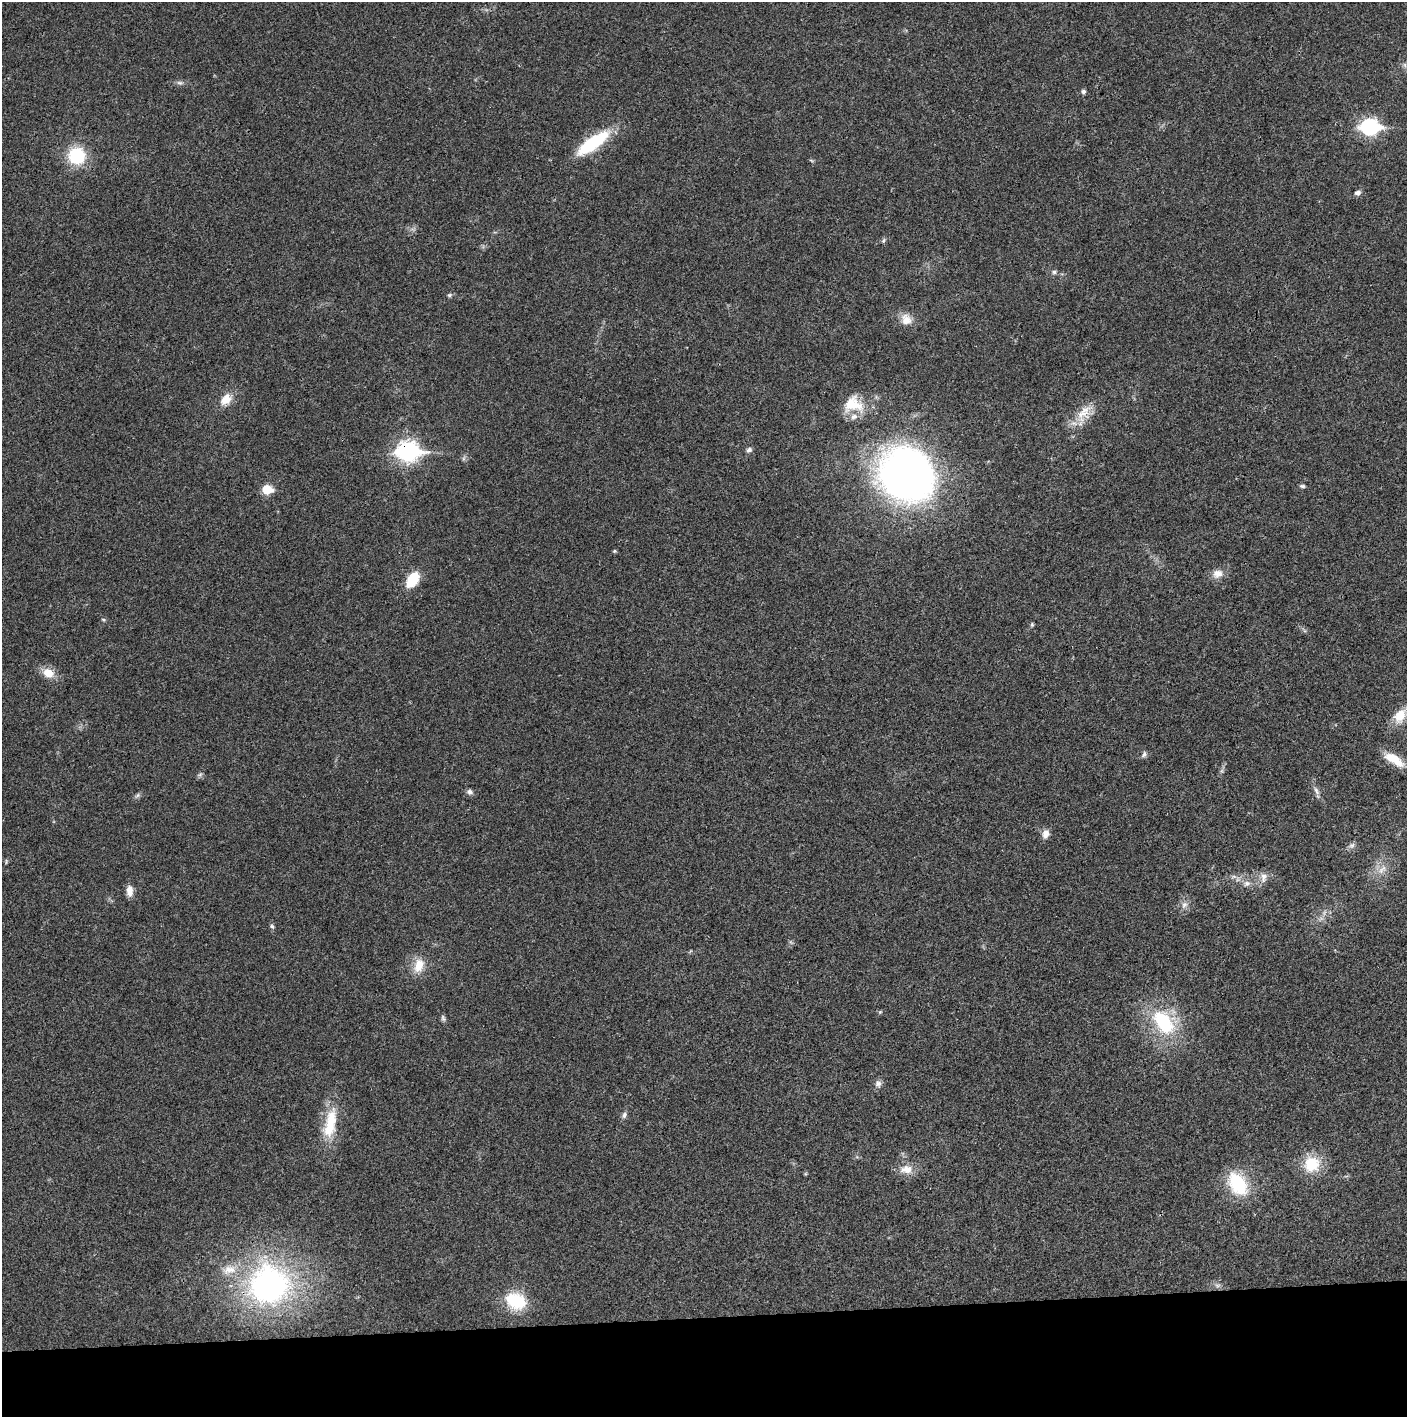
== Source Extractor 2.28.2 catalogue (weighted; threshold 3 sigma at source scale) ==
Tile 8 of 3 x 3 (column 2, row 3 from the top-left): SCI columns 1409-2813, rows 2-1416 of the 4219 x 4245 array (HDU 1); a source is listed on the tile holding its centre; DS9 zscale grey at full resolution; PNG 1409 x 1419 px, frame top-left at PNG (2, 2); no overlay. Shown black and unused: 7% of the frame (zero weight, under 3 of 4 exposures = <1% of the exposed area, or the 3 px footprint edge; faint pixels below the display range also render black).
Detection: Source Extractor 2.28.2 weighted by HDU 2 'WHT'; one run over the whole footprint, this tile lists its part. Background 0.0195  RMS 0.0041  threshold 0.0186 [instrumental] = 3 sigma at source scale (4.5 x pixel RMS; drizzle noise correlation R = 1.50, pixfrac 1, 0.05/0.05 arcsec/px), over >= 5 px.
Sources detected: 57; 2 inside a brighter listed object's ellipse — not listed separately; the other 55 listed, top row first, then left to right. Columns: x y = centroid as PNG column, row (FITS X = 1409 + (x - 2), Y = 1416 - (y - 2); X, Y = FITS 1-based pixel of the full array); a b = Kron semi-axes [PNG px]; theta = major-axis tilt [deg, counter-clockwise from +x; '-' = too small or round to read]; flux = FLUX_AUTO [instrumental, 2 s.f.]
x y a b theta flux
1405 65 7 4 -71 0.84
179 83 10 4 0 1.1
1083 92 5 4 - 1.2
1370 127 9 7 1 110
593 143 42 13 36 23
76 156 15 15 - 22
1357 193 8 7 - 1.3
883 241 7 4 59 0.66
1054 272 5 5 - 0.85
449 295 6 5 - 0.74
906 319 16 13 -65 4.7
226 399 15 11 48 5.4
853 404 28 22 -8 12
1082 414 23 10 20 7
749 450 7 6 - 1.1
408 451 10 8 -1 190
907 475 39 35 -38 290
1302 486 7 5 -2 0.77
267 489 6 5 - 14
614 551 5 4 - 0.47
1217 574 14 11 20 3.5
412 579 16 10 53 12
103 620 5 4 - 0.51
1032 625 6 4 71 0.59
48 673 14 11 -20 5.7
1400 716 20 14 59 7.6
1144 754 9 6 60 1.1
1394 759 26 10 -32 9.2
200 774 7 4 2 0.74
1316 791 13 6 -62 1.7
470 792 8 6 -28 1.3
137 796 7 4 20 0.81
1046 833 10 8 70 2.7
1352 845 9 7 42 1.4
6 861 7 3 85 0.47
1382 869 17 6 50 3.1
1263 877 15 8 86 2.6
1247 883 10 7 31 1.9
129 891 12 7 -87 3.5
1184 905 10 7 54 2
272 926 6 4 -43 0.72
419 965 20 13 71 6.5
880 1012 5 4 - 0.45
443 1018 10 5 -72 0.91
1163 1022 33 20 -51 28
878 1083 9 8 - 1.7
624 1115 9 6 67 1.3
330 1126 35 18 73 14
1311 1164 20 19 - 13
906 1169 18 12 3 5
1238 1184 28 18 -57 22
229 1270 21 12 10 6.6
269 1285 37 36 - 110
1217 1285 8 4 0 0.98
516 1301 25 18 -23 18
Overlapping masked pixels (flux is a lower limit): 1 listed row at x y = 408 451